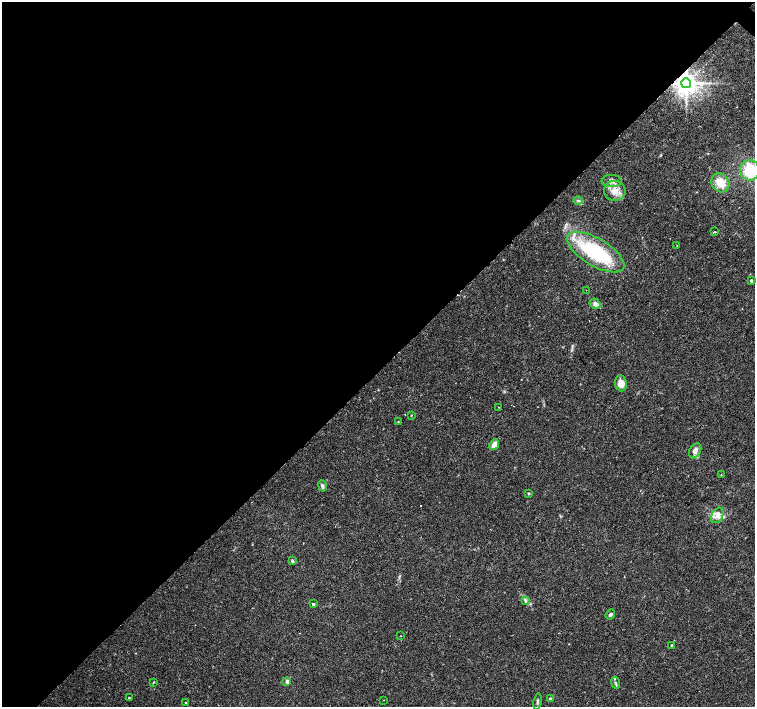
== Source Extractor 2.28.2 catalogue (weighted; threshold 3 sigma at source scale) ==
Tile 5 of 4 x 4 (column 1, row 2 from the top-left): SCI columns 1-1505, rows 2982-4390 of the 6026 x 6026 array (HDU 1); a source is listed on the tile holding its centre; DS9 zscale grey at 2 x 2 block average (1 PNG px = mean of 2 x 2 image px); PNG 757 x 709 px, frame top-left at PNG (2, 2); each listed source drawn as its Kron ellipse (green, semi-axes under 4 px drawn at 4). Shown black and unused: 52% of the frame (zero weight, under 2 of 3 exposures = <1% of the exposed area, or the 3 px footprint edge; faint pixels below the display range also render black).
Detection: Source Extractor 2.28.2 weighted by HDU 2 'WHT'; one run over the whole footprint, this tile lists its part. Background 0.0334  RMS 0.0036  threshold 0.0161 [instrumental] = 3 sigma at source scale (4.5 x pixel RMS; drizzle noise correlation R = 1.50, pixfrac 1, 0.0396/0.0396 arcsec/px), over >= 5 px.
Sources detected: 42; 2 cosmic-ray / hot-pixel residue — neither listed nor drawn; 4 inside a brighter listed object's ellipse — not listed separately; the other 36 listed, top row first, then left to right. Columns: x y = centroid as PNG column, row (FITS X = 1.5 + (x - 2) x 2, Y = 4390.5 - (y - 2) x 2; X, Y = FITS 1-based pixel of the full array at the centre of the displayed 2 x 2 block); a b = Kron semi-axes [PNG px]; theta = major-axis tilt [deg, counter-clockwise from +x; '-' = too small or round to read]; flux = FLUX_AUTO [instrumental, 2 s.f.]
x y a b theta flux
686 83 5 5 - 1000
750 170 10 9 - 33
611 181 10 6 0 4.3
720 183 10 8 -54 13
615 191 11 10 - 9.3
578 200 5 2 - 1.2
715 232 2 2 - 0.96
677 245 2 2 - 0.37
596 252 32 13 -31 70
751 281 3 2 - 1.8
586 290 2 2 - 0.36
595 304 6 5 - 3.3
621 383 8 6 -84 6.9
498 407 2 2 - 0.37
411 415 3 2 - 0.53
398 421 2 2 - 0.45
494 444 6 4 50 6.1
695 451 8 5 61 4
721 475 3 2 - 0.41
322 486 6 4 -76 2.2
529 493 3 2 - 0.87
717 515 8 5 59 4.9
292 561 3 3 - 1.5
526 601 4 2 - 0.99
313 604 3 2 - 1.5
610 614 5 3 - 2
400 636 2 2 - 0.3
671 645 3 2 - 0.55
287 681 4 3 - 2.6
154 682 3 2 - 0.49
615 683 6 3 -73 1.3
129 698 2 2 - 1.2
550 699 3 3 - 2.3
383 700 2 2 - 0.43
537 701 8 3 80 1.4
186 703 2 2 - 2
Overlapping masked pixels (flux is a lower limit): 1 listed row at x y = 686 83
Isophote crosses this tile's border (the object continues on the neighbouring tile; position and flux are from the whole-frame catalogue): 1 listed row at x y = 750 170
Diffuse or blended objects may show on this block-average render without a row.